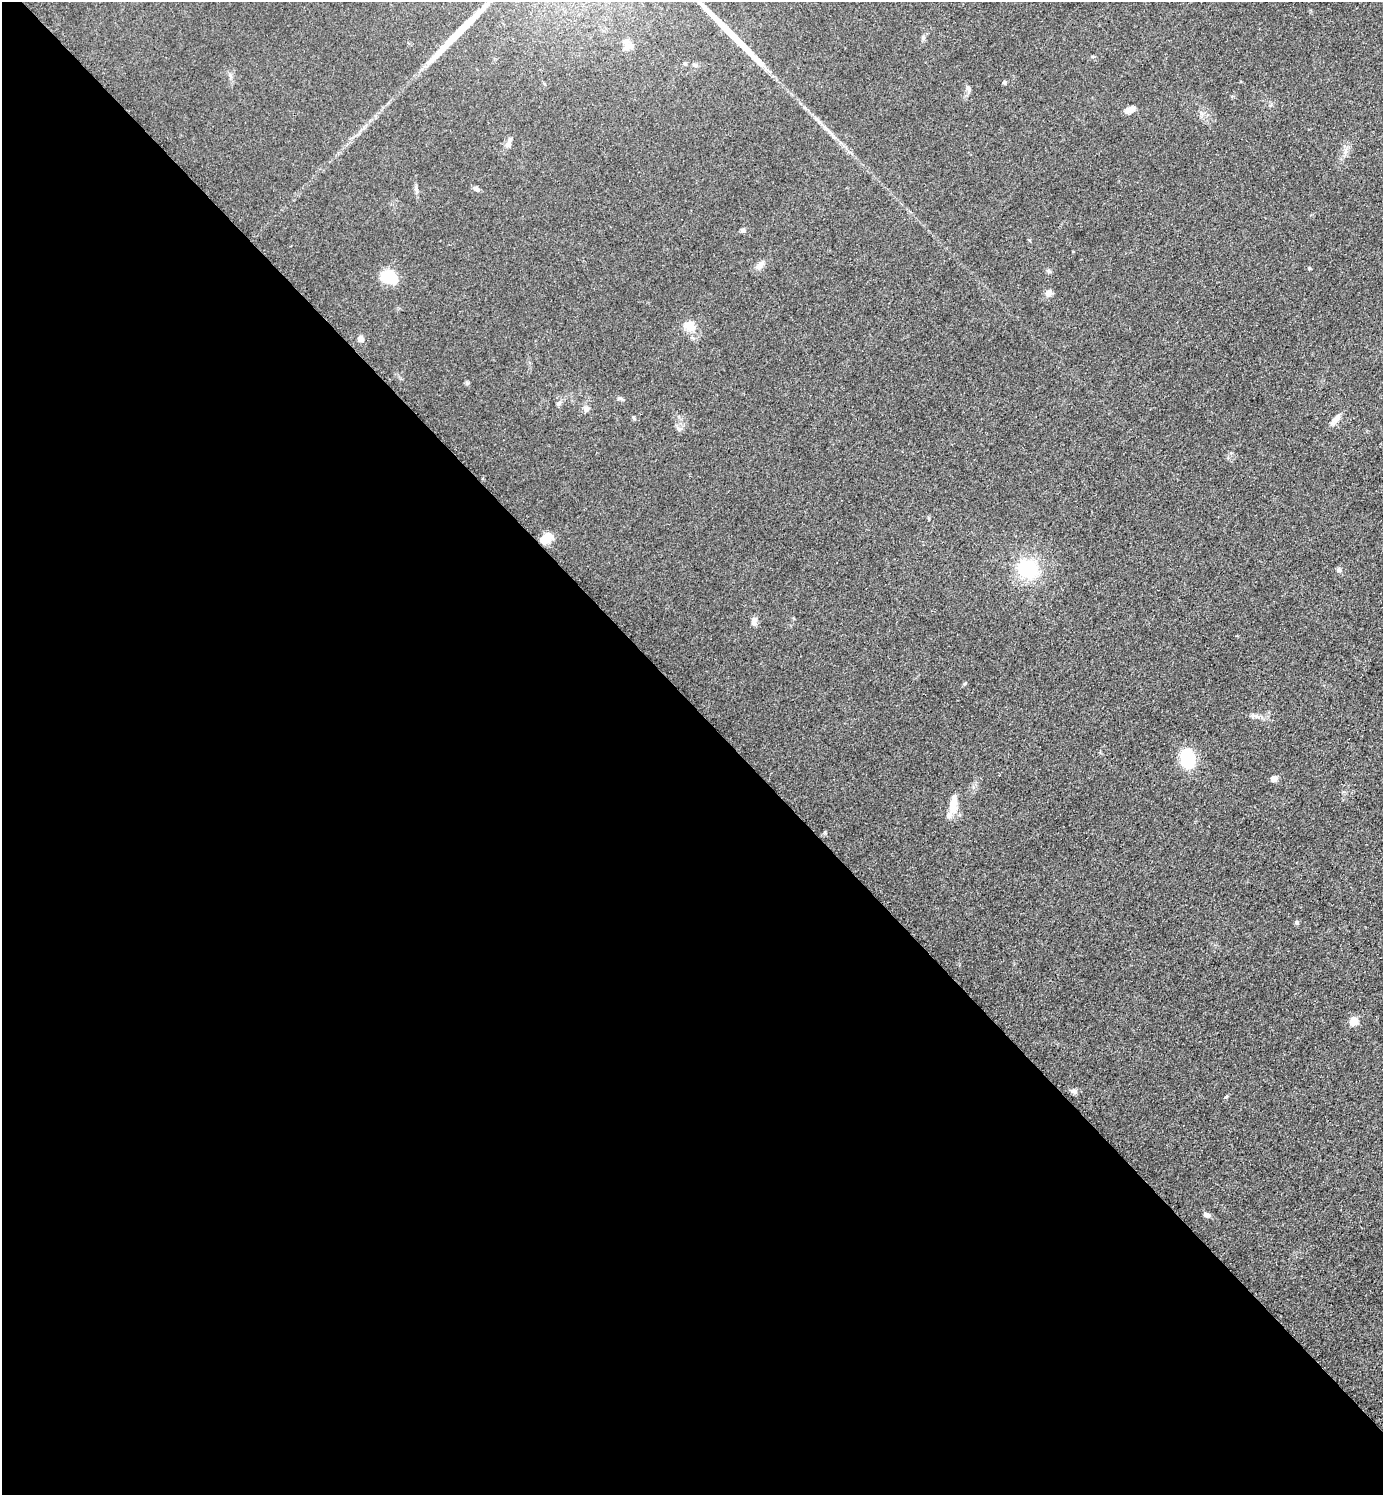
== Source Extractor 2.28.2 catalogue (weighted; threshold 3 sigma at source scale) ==
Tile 9 of 4 x 4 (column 1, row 3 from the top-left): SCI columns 211-1591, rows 1513-3005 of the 6048 x 6047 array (HDU 1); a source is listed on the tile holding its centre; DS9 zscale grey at full resolution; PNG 1385 x 1497 px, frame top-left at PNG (2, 2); no overlay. Shown black and unused: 53% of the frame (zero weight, under 3 of 5 exposures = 4% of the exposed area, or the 3 px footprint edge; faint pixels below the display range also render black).
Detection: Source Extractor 2.28.2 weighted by HDU 2 'WHT'; one run over the whole footprint, this tile lists its part. Background 0.0497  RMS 0.0054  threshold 0.0244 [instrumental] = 3 sigma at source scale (4.5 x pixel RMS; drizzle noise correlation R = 1.50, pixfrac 1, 0.05/0.05 arcsec/px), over >= 5 px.
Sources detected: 36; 2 long thin detections or spike segments (spike, bleed or trail) — not listed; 2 inside a brighter listed object's ellipse — not listed separately; the other 32 listed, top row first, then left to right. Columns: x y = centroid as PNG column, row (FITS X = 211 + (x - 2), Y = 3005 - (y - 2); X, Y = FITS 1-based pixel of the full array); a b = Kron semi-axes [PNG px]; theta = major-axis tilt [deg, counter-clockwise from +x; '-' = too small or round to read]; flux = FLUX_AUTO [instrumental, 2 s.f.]
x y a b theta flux
1004 82 6 5 - 0.76
968 88 11 5 -76 1.5
1130 110 13 6 22 3.6
509 143 15 7 66 2.9
476 189 9 5 -28 1.6
743 230 6 5 - 1.3
760 265 13 8 50 3.1
1049 271 8 5 -28 1
389 277 16 12 -14 16
1049 293 9 8 - 2.9
690 326 7 7 - 15
360 339 7 6 - 2.5
467 383 6 4 -72 0.81
620 399 11 4 -22 1.1
559 403 7 5 18 1.2
586 409 9 8 - 2
634 418 6 4 -70 0.69
1336 419 12 7 50 4
678 429 8 6 -3 1.6
546 539 14 9 36 8.7
1028 568 19 16 -25 39
1339 570 6 6 - 1.4
754 621 12 7 86 2.5
1256 716 9 4 -19 1.7
1187 758 17 12 -69 28
1274 779 7 6 - 2.5
953 807 20 11 -81 7.1
1297 922 7 5 -50 0.93
1354 1021 10 9 - 5
1074 1091 9 6 -29 1.7
1226 1097 6 3 20 0.61
1207 1215 8 6 -23 1.9
Unlisted compact peaks at least as high as the median listed source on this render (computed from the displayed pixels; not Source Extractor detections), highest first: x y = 1309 268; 965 683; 825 832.